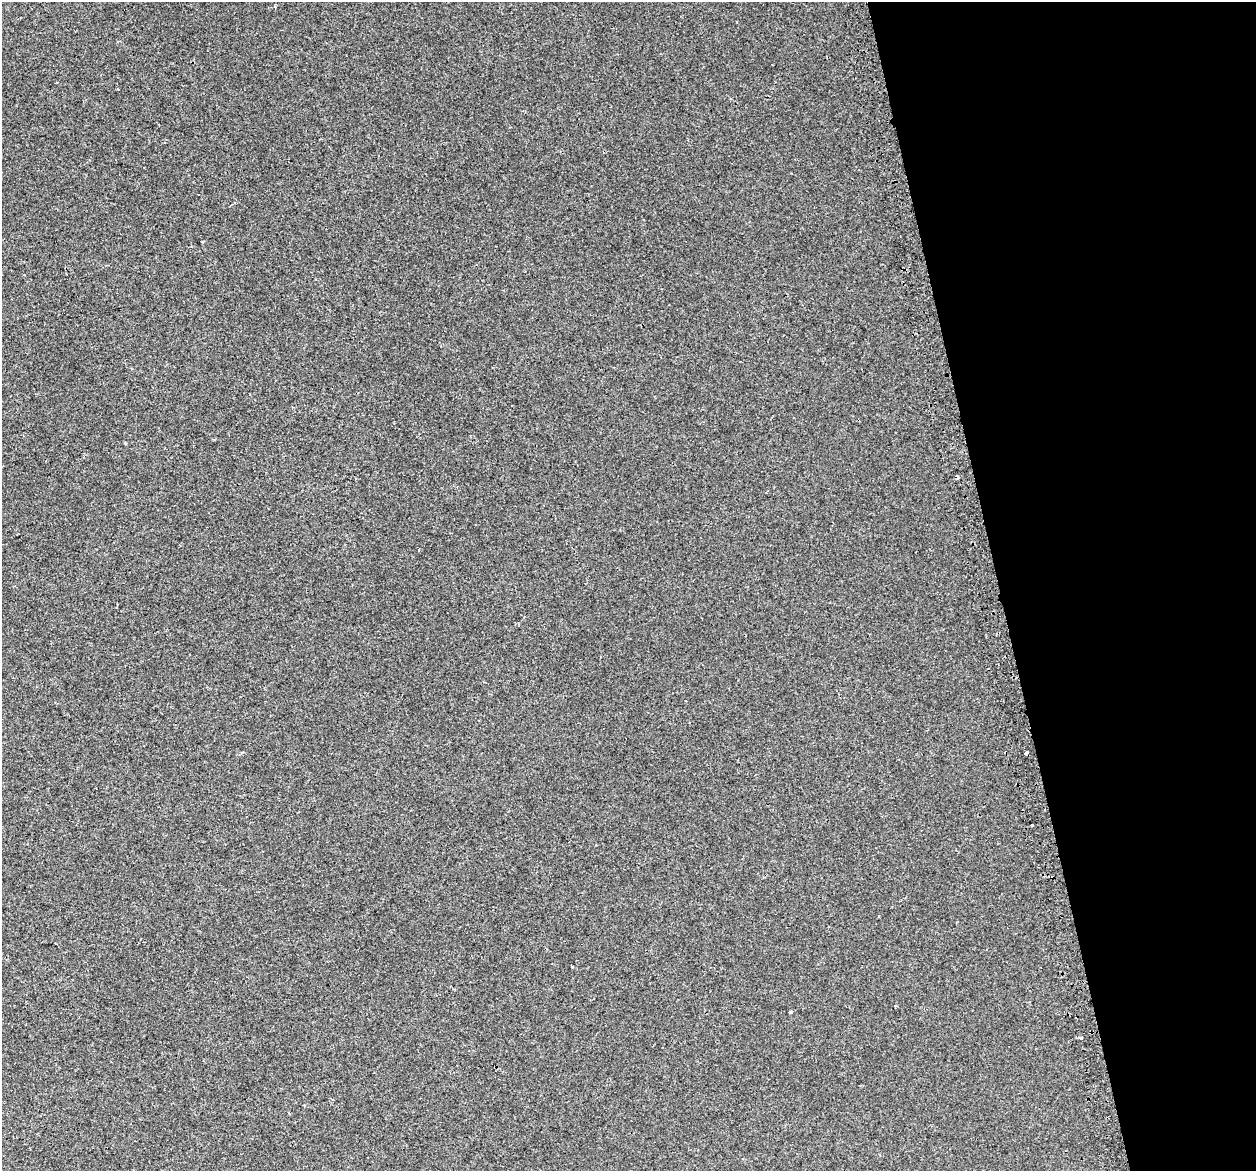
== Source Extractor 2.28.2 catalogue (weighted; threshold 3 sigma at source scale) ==
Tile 12 of 4 x 4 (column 4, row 3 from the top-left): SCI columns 3790-5043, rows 1267-2435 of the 5073 x 4815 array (HDU 1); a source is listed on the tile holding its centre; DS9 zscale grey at full resolution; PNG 1258 x 1173 px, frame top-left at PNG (2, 2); no overlay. Shown black and unused: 21% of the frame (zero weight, under 2 of 3 exposures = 2% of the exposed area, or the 3 px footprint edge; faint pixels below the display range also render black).
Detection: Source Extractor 2.28.2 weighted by HDU 2 'WHT'; one run over the whole footprint, this tile lists its part. Background 0.00221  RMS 0.0046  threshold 0.0207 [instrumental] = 3 sigma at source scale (4.5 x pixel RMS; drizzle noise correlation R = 1.50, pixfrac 1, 0.0396/0.0396 arcsec/px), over >= 5 px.
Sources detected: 7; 2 cosmic-ray / hot-pixel residue — not listed; the other 5 listed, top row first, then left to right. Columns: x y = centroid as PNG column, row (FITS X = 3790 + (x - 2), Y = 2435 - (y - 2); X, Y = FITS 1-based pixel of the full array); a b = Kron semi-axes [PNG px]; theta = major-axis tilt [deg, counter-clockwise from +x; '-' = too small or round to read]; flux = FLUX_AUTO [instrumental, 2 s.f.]
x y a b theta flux
275 7 4 3 - 0.42
1026 753 4 3 - 3.1
1032 825 3 3 - 2.9
790 1012 3 2 - 0.56
1081 1037 3 3 - 1.9